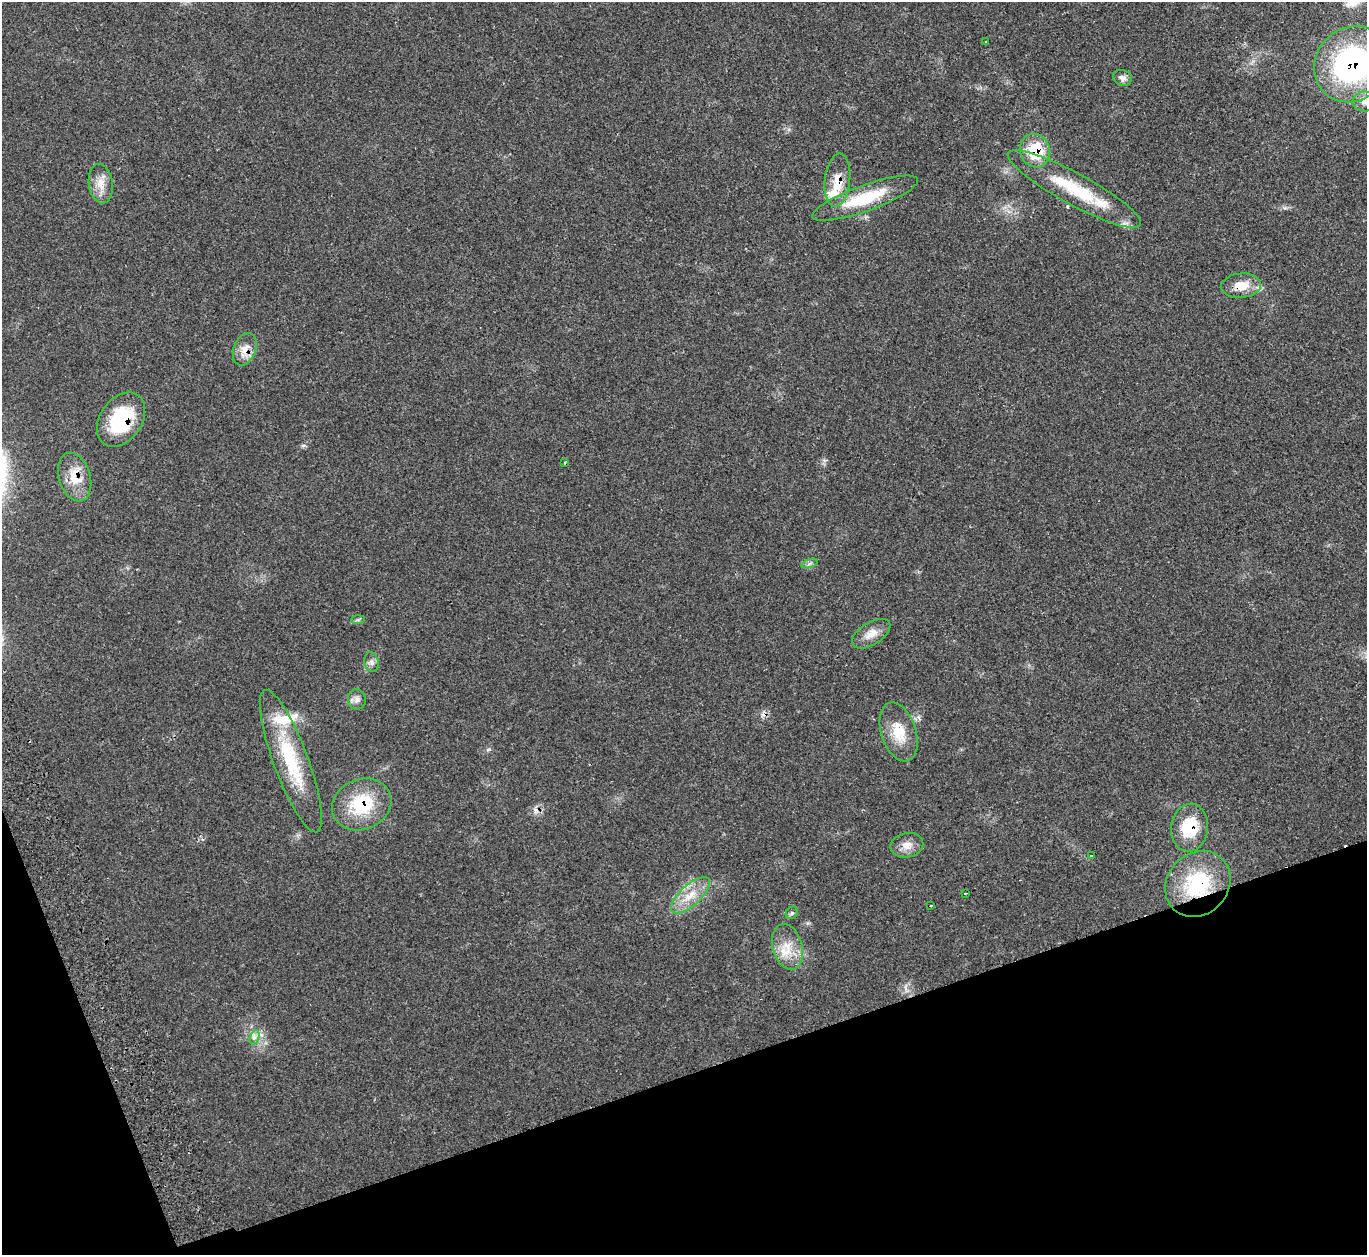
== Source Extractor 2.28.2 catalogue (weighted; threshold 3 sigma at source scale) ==
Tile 14 of 4 x 4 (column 2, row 4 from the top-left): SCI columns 1430-2794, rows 185-1437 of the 5583 x 5512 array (HDU 1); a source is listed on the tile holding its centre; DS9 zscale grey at full resolution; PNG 1369 x 1257 px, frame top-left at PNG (2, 2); each listed source drawn as its Kron ellipse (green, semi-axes under 4 px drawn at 4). Shown black and unused: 17% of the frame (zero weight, under 2 of 3 exposures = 4% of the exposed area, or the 3 px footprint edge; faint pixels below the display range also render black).
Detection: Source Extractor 2.28.2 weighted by HDU 2 'WHT'; one run over the whole footprint, this tile lists its part. Background 0.11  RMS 0.0081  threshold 0.0363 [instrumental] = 3 sigma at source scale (4.5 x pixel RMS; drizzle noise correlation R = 1.50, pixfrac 1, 0.05/0.05 arcsec/px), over >= 5 px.
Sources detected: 36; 1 cosmic-ray / hot-pixel residue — neither listed nor drawn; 3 inside a brighter listed object's ellipse — not listed separately; the other 32 listed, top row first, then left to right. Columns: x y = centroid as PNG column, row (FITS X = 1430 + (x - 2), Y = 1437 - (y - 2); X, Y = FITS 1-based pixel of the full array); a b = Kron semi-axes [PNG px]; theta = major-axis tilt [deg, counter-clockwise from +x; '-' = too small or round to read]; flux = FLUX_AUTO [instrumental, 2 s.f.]
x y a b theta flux
986 41 3 2 - 0.9
1352 64 40 36 46 180
1122 78 10 7 -17 3.6
1364 101 11 10 - 5.8
1035 151 17 14 -71 33
837 180 27 12 84 16
101 184 20 12 -81 10
1074 189 75 16 -29 53
865 198 56 13 20 38
1241 286 20 12 5 14
245 349 17 11 68 9.3
121 420 30 21 55 54
564 463 4 2 - 0.64
75 477 25 15 -73 18
809 564 8 4 19 1.8
358 620 7 4 1 1.4
871 634 21 11 32 9.4
372 662 10 7 -75 3.1
357 699 10 9 - 3.6
899 732 30 17 -72 21
291 761 76 17 -70 57
362 804 30 25 23 44
1190 828 24 18 84 33
907 845 16 12 11 7.6
1091 855 3 3 - 1.2
1198 884 35 30 47 61
965 893 3 2 - 1.2
690 895 24 10 42 16
931 905 3 2 - 1.3
792 913 7 5 46 1.6
788 947 23 15 -74 17
255 1037 7 4 70 2.3
Overlapping masked pixels (flux is a lower limit): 10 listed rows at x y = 1352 64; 1035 151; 837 180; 1241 286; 245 349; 121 420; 75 477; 362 804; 1190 828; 1198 884
Isophote crosses this tile's border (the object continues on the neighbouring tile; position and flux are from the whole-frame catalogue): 2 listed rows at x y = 1352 64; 1364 101